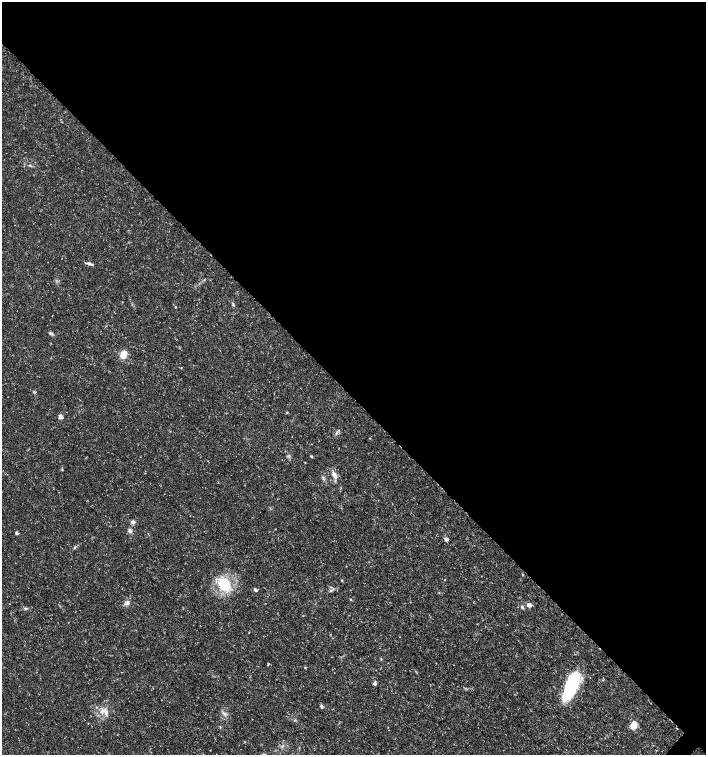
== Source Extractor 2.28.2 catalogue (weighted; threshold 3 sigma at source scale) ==
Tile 3 of 4 x 4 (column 3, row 1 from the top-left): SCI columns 2982-4389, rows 4522-6026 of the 6027 x 6026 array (HDU 1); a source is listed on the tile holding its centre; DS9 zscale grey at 2 x 2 block average (1 PNG px = mean of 2 x 2 image px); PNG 708 x 757 px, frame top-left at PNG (2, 2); no overlay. Shown black and unused: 53% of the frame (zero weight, under 3 of 5 exposures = <1% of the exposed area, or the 3 px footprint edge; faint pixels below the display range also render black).
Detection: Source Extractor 2.28.2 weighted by HDU 2 'WHT'; one run over the whole footprint, this tile lists its part. Background 0.0133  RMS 0.0019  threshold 0.00841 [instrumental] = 3 sigma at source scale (4.5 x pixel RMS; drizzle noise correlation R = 1.50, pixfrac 1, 0.0396/0.0396 arcsec/px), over >= 5 px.
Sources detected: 32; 1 inside a brighter listed object's ellipse — not listed separately; the other 31 listed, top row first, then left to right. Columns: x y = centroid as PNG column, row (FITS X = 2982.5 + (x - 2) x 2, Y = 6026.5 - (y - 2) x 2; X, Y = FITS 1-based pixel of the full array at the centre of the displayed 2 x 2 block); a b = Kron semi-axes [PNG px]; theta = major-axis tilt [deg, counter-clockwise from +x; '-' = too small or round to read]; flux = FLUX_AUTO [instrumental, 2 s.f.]
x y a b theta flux
90 264 9 3 -20 1.2
233 305 3 3 - 0.48
175 307 3 2 - 0.3
51 333 7 3 -18 0.71
123 355 8 6 67 4.2
34 392 3 3 - 0.43
61 417 5 4 - 1.3
311 456 4 2 - 0.37
334 475 8 5 -57 2.2
132 522 5 5 - 1
130 530 5 4 - 1.1
16 533 3 3 - 1
446 539 3 3 - 1.5
75 547 3 3 - 0.46
342 580 3 2 - 0.25
224 584 10 8 -58 16
255 590 4 3 - 0.82
331 591 3 3 - 0.45
350 599 3 2 - 0.3
127 603 7 4 -18 1.2
529 605 3 3 - 3.2
522 607 5 3 - 0.62
25 608 5 3 - 0.58
381 659 3 2 - 0.27
305 667 3 2 - 0.29
374 683 4 4 - 1
570 688 33 12 64 25
321 706 5 3 - 0.8
106 712 9 4 -73 1.9
224 714 6 3 -44 1
633 725 8 6 74 4.9